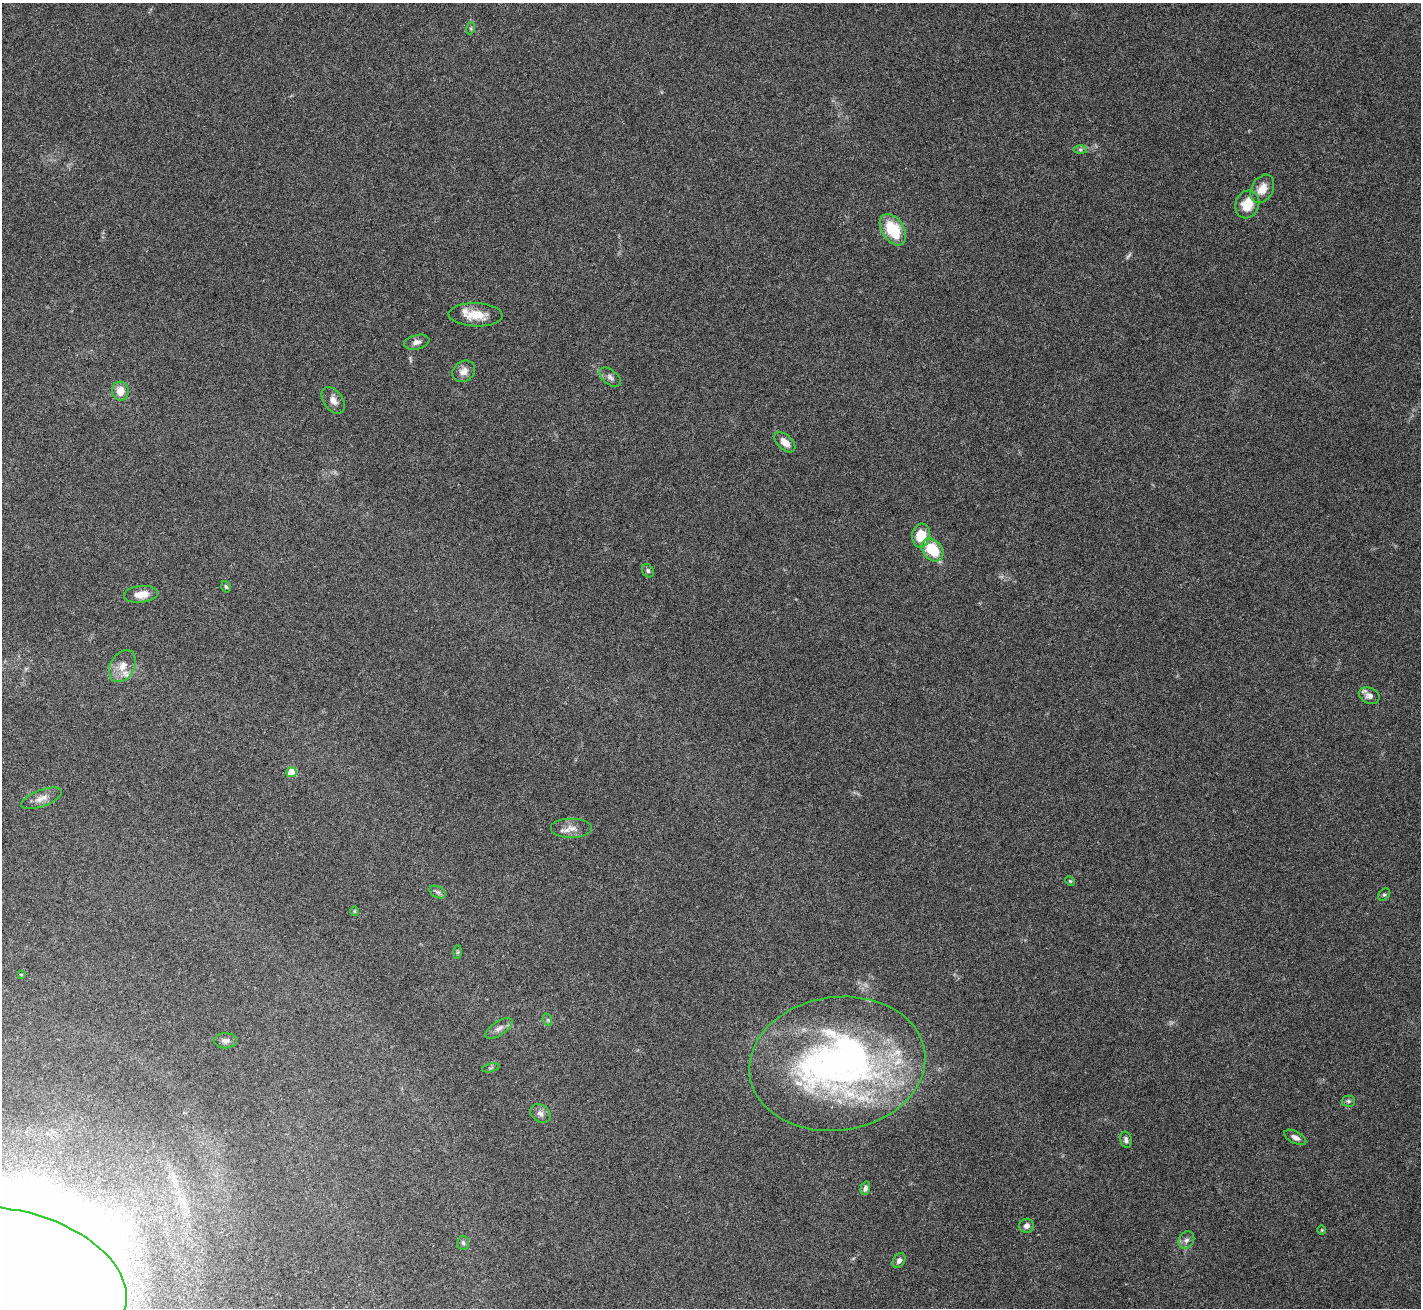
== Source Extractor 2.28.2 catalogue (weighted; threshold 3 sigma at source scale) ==
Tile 7 of 4 x 4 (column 3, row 2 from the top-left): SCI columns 2957-4375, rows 3066-4371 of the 6198 x 6388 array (HDU 1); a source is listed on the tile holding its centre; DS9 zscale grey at full resolution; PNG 1423 x 1310 px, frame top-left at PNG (2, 3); each listed source drawn as its Kron ellipse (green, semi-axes under 4 px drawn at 4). Nothing masked; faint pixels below the display range render black.
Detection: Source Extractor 2.28.2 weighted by HDU 2 'WHT'; one run over the whole footprint, this tile lists its part. Background 0.105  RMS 0.004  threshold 0.0163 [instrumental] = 3 sigma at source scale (4.09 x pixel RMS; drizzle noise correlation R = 1.36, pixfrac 0.8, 0.0396/0.0396 arcsec/px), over >= 5 px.
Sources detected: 50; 2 too faint to see at this stretch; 1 inside a brighter object's white glare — neither listed nor drawn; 3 inside a brighter listed object's ellipse — not listed separately; the other 44 listed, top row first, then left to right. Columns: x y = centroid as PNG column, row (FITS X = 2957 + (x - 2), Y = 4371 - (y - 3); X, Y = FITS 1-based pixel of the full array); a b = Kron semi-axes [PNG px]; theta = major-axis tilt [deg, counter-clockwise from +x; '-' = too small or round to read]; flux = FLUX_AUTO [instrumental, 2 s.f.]
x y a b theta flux
471 28 6 4 73 0.44
1080 150 7 4 0 0.7
1262 189 15 10 60 4.7
1247 204 14 11 67 7.2
893 230 17 11 -57 13
476 315 27 11 -2 6.7
417 342 13 7 13 1.7
464 371 12 10 37 2.5
610 377 12 7 -40 1.4
120 391 9 8 - 3.9
333 400 15 9 -54 2.4
785 442 12 7 -43 3.3
921 535 12 9 81 8.3
932 550 13 9 -49 12
648 571 7 5 -59 0.72
226 587 6 4 -72 0.58
141 594 17 8 6 4.4
123 666 17 12 60 4
1369 696 10 8 -23 1.7
292 772 5 5 - 8.9
42 798 21 8 20 2.7
571 828 21 10 0 3.3
1070 881 5 3 - 0.33
438 892 9 5 -26 0.93
1384 894 7 5 45 0.62
354 911 5 3 - 0.31
457 952 6 4 88 0.5
21 974 3 2 - 0.34
548 1020 6 4 -71 0.47
499 1028 15 7 33 1.9
225 1041 11 7 -1 1.4
837 1064 88 66 8 160
491 1068 9 3 12 0.4
1348 1101 7 5 -1 0.69
540 1113 11 8 -35 1.6
1295 1137 12 6 -28 1.6
1126 1140 8 5 -78 1
865 1188 7 4 74 1.2
1026 1226 7 7 - 1.3
1322 1230 5 3 - 0.3
1186 1240 9 7 60 1.3
463 1243 7 6 - 0.72
899 1261 8 5 58 1.2
13 1278 116 67 -14 2500
Isophote crosses this tile's border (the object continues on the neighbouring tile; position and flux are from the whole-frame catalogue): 1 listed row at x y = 13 1278